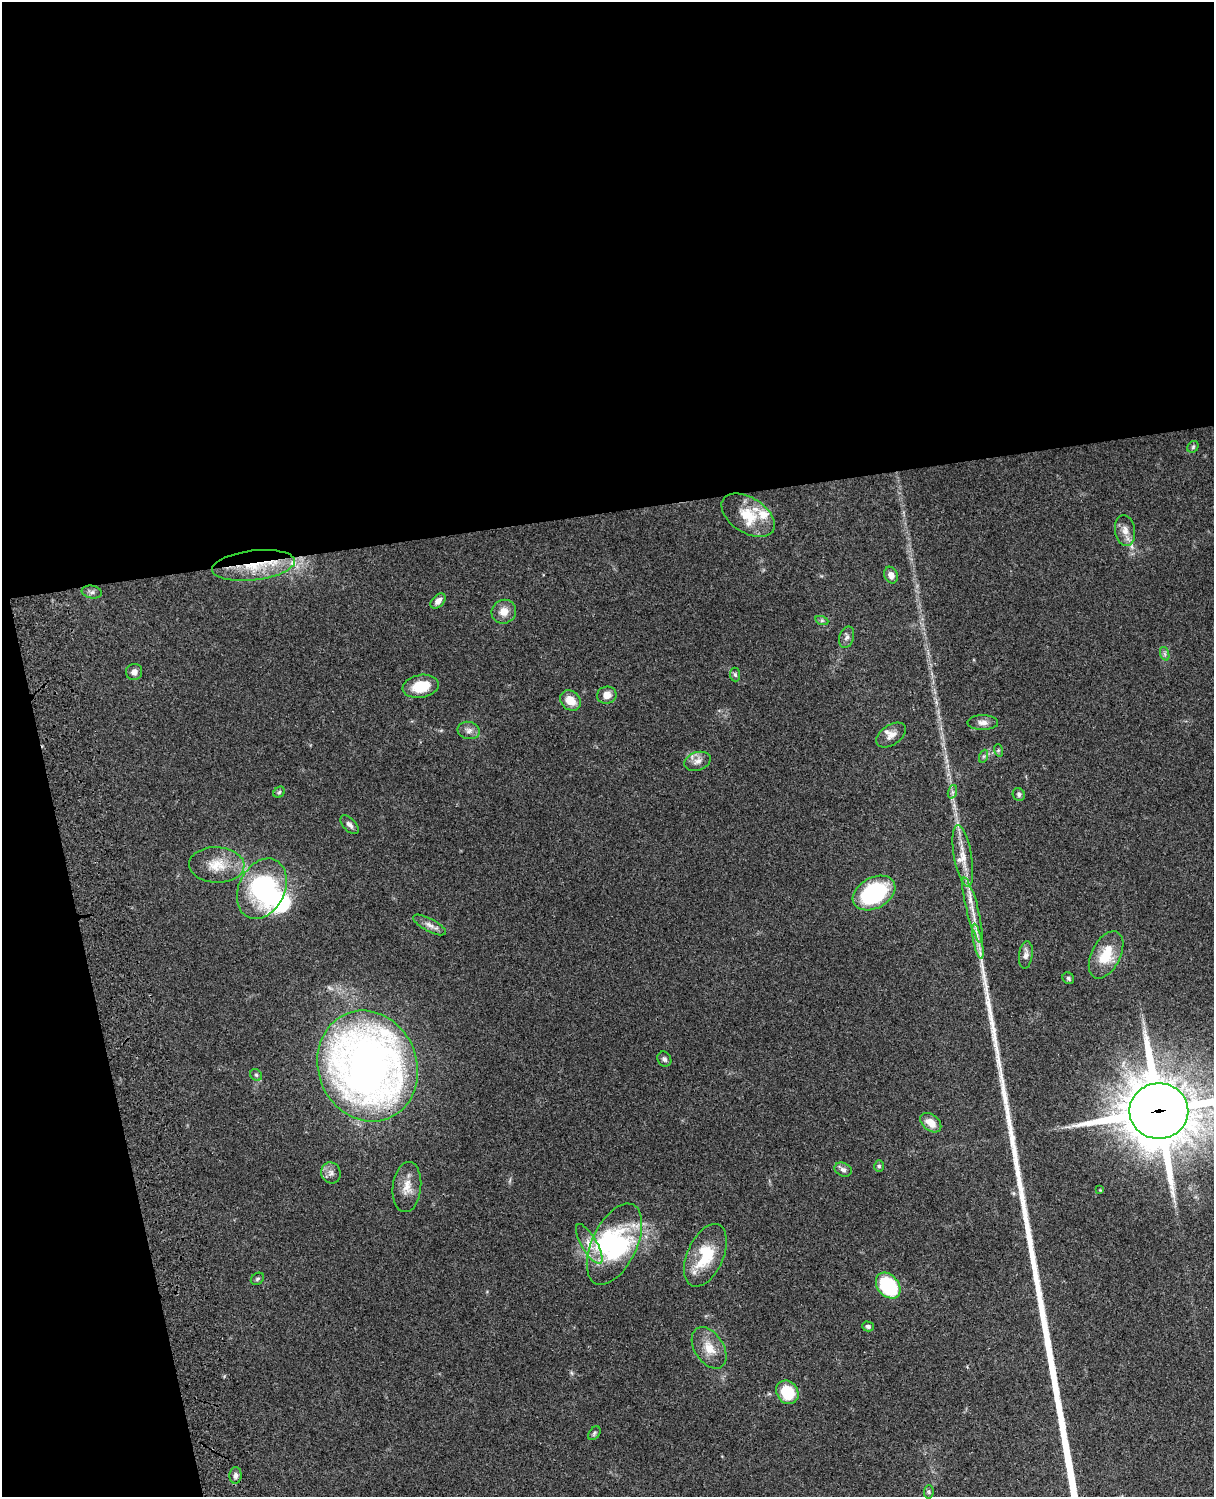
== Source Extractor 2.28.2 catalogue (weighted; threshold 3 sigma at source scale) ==
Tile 1 of 4 x 3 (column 1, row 1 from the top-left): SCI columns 122-1333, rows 3269-4763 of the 5086 x 4928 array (HDU 1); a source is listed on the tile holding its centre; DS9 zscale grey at full resolution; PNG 1216 x 1499 px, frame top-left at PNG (2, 2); each listed source drawn as its Kron ellipse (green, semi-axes under 4 px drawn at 4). Shown black and unused: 39% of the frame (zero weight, under 3 of 4 exposures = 6% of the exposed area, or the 3 px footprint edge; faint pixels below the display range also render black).
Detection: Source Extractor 2.28.2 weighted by HDU 2 'WHT'; one run over the whole footprint, this tile lists its part. Background 0.0753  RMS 0.0059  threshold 0.0264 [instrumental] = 3 sigma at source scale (4.5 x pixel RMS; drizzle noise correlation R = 1.50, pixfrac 1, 0.05/0.05 arcsec/px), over >= 5 px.
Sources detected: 66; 4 inside a brighter object's white glare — neither listed nor drawn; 5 inside a brighter listed object's ellipse — not listed separately; the other 57 listed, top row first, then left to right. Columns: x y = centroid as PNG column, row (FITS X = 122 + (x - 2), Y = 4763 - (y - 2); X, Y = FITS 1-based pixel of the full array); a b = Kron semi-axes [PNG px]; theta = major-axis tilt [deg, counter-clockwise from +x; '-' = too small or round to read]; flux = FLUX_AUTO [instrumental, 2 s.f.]
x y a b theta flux
1193 447 6 5 - 0.96
748 515 29 17 -33 17
1125 530 15 10 -82 4.9
253 565 42 15 7 24
891 575 8 6 -68 3.7
92 592 10 6 -10 1.9
438 601 9 6 46 3.4
504 612 12 11 - 6
822 621 7 4 -19 1.1
847 637 11 7 73 2.3
1165 654 7 4 -71 1.2
134 672 8 8 - 2.9
735 675 7 5 -85 1.2
421 686 18 11 10 14
607 695 10 8 11 4.6
570 700 11 9 -42 8
983 723 15 7 -1 3.4
469 730 11 8 -12 3
891 735 17 9 34 4.6
998 750 6 4 -73 0.73
984 756 6 4 71 1.1
697 761 13 9 19 4
279 792 6 5 - 0.96
952 792 7 4 72 1.2
1019 794 6 6 - 1.3
349 825 11 6 -46 2.4
963 856 31 9 -80 9.3
217 865 28 17 -2 14
262 889 32 23 63 62
874 893 23 15 29 59
972 910 34 6 -76 8
430 925 18 6 -28 3.6
978 941 18 4 -78 4.4
1026 955 14 7 83 3.2
1106 955 25 14 63 16
1068 978 6 5 - 1.1
664 1059 8 6 -57 1.5
368 1066 56 49 -69 450
256 1075 6 5 - 1.1
1159 1111 29 28 - 3900
931 1123 12 8 -39 6.9
879 1166 6 5 - 0.98
843 1170 9 6 -23 2.2
331 1173 11 9 -63 3
407 1187 25 14 84 8.2
1100 1190 4 4 - 0.57
589 1244 22 8 -60 6.8
614 1244 44 22 64 48
705 1255 33 18 66 25
257 1279 7 5 34 1.1
888 1286 14 10 -50 38
868 1326 6 5 - 1.4
709 1348 23 14 -57 9.8
787 1392 12 10 -53 20
594 1433 8 5 53 1.1
235 1475 8 6 86 2
929 1492 7 5 85 0.94
Overlapping masked pixels (flux is a lower limit): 2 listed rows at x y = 253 565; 1159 1111
Isophote crosses this tile's border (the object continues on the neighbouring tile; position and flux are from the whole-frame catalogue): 1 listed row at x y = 1159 1111